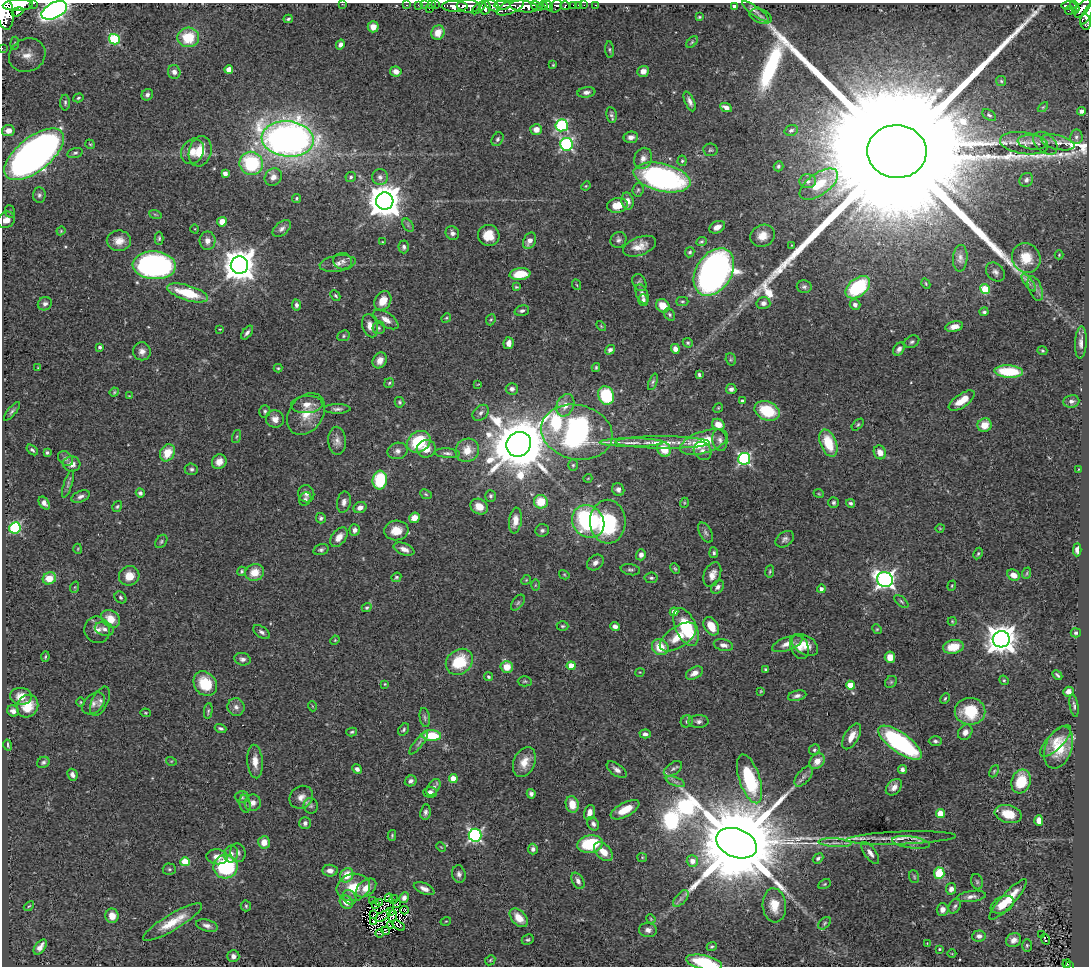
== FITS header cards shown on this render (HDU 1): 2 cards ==
NAXIS1  =                 1087
NAXIS2  =                  964

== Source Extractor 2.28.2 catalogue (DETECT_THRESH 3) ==
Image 1087 x 964 px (HDU 1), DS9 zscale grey, 1 PNG px = 1 image px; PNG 1091 x 968 px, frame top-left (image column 1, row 964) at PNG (2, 3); each listed source drawn as its Kron ellipse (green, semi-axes under 4 px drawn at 4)
Background 0.934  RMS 0.041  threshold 0.124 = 3 sigma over >= 5 px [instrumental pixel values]
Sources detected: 501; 4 with non-positive FLUX_AUTO (blend fragments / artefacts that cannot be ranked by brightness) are neither listed nor drawn; the other 497 listed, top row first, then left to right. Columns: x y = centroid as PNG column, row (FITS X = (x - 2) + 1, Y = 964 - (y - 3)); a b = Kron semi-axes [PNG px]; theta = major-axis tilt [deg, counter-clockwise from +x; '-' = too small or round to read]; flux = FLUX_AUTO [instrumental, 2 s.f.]
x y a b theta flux
34 3 3 2 - 78
342 4 2 2 - 17
18 5 15 5 3 5000
407 5 3 2 - 26
418 5 2 2 - 16
425 5 2 2 - 11
431 5 4 2 - 23
435 5 2 2 - 15
492 5 8 4 -35 890
503 5 8 4 -2 580
548 5 5 4 - 1000
574 5 3 3 - 68
579 5 3 2 - 25
584 5 2 2 - 17
596 5 3 3 - 24
1069 5 7 3 -1 250
455 6 13 5 -1 2000
468 6 11 6 -3 2200
524 6 14 6 -7 4000
537 6 6 3 -33 880
543 6 5 4 - 1100
556 6 7 5 49 380
565 6 4 3 - 260
734 6 3 3 - 5.4
510 7 15 6 23 1800
1075 7 6 3 -72 290
479 8 8 4 42 670
485 8 6 5 - 930
1083 8 11 5 52 690
429 9 3 2 - 94
54 10 14 7 27 770
1069 10 4 2 - 12
755 11 16 4 -36 11
5 12 18 8 -82 7500
17 12 6 3 22 420
1087 14 11 4 61 400
761 16 11 7 -22 9.9
699 17 3 3 - 3.2
288 19 4 3 - 4.2
1086 22 8 5 -84 270
373 27 5 5 - 22
438 33 7 6 - 33
188 37 11 10 - 97
114 39 5 5 - 250
692 42 7 4 45 4.3
15 43 7 4 84 3.9
340 45 5 4 - 11
2 48 2 2 - 13
610 50 8 3 -85 4.3
27 55 19 16 27 48
553 65 3 3 - 2.5
229 69 4 4 - 36
396 71 6 5 - 16
643 71 6 5 - 21
174 72 7 6 - 12
1001 81 5 5 - 4.1
586 92 9 5 7 12
147 95 6 5 - 10
78 98 5 4 - 4.1
690 101 10 4 -67 13
65 103 8 5 90 5.8
726 107 6 4 -26 19
1043 107 6 3 44 3.3
1082 111 4 4 - 12
611 115 8 5 -81 7
989 115 8 5 -32 5.7
562 125 6 6 - 360
536 129 6 5 - 22
791 130 7 5 19 7.4
8 131 6 5 - 18
631 137 7 5 7 13
1076 137 7 6 - 9.1
288 139 26 17 -5 2300
498 139 7 5 60 5.9
1032 142 15 7 -6 18
1058 142 17 7 -13 19
1024 143 24 11 -8 32
1045 143 14 9 -41 16
90 144 5 3 - 2.5
566 144 6 6 - 480
710 150 7 6 - 5.7
193 151 13 11 58 32
200 151 15 11 75 54
897 151 29 26 -4 450000
75 153 8 4 15 5.9
34 154 35 17 38 2000
643 158 11 8 69 19
682 161 5 4 - 4.3
251 163 12 11 - 220
778 166 5 5 - 5.5
225 173 4 4 - 14
273 177 9 8 - 18
351 177 5 5 - 5.5
380 177 8 8 - 11
662 177 29 14 -13 720
1026 180 7 6 - 9.1
808 181 8 7 - 11
819 184 22 11 35 76
586 186 5 4 - 3
638 190 6 5 - 5.3
39 195 8 6 88 7.1
297 198 4 4 - 4.5
385 201 8 8 - 6500
627 201 8 6 -77 19
617 205 10 7 11 43
10 212 6 5 - 4.8
155 214 6 4 -19 4.3
6 220 9 7 41 23
222 222 5 5 - 33
408 225 7 4 -58 5.6
717 227 8 5 26 17
195 229 5 3 - 2
282 229 10 6 40 11
61 231 4 4 - 2.9
452 233 7 6 - 10
489 235 11 10 - 47
763 236 12 10 25 35
159 238 7 4 89 5.2
618 240 8 7 - 9.3
119 241 12 10 -1 29
207 241 9 8 - 19
530 241 9 6 64 24
382 242 3 2 - 1.9
701 242 5 4 - 4
792 245 2 2 - 1.7
639 246 17 9 21 35
404 247 6 5 - 8.1
690 252 5 4 - 5.3
1059 255 4 4 - 2.6
960 258 13 7 85 14
1026 258 15 14 - 63
343 261 9 8 - 12
338 264 18 8 8 19
154 265 21 14 -3 780
239 265 9 8 - 5500
714 272 26 18 58 1300
995 272 11 8 -46 12
520 274 10 6 6 64
639 282 9 6 -61 7.1
1029 283 10 3 -53 7.6
926 284 5 3 - 2.7
577 285 5 3 - 2.6
516 287 3 3 - 3.3
804 287 7 6 - 7.3
858 287 14 9 38 210
1035 288 13 6 -69 14
985 289 5 5 - 110
188 293 21 7 -17 110
642 294 10 5 -68 11
335 296 5 4 - 4.1
643 300 6 5 - 8
383 301 10 8 57 42
682 301 6 4 0 4.2
763 303 7 6 - 12
45 304 7 6 - 8.9
296 305 6 4 -80 9.3
855 305 5 5 - 10
663 306 7 6 - 43
522 311 7 5 17 7.2
984 312 4 4 - 6.2
670 314 7 5 -53 5.6
446 318 5 4 - 3.6
386 320 14 7 -34 23
491 320 6 4 67 4
370 326 12 7 -73 22
601 326 6 3 -46 2.9
954 327 9 5 12 22
379 328 6 6 - 5.4
220 329 3 2 - 1.9
247 333 8 4 52 8.5
344 336 6 5 - 4.9
912 342 8 5 28 6.5
509 343 6 5 - 19
688 343 5 4 - 4.2
1081 343 16 5 87 16
100 347 4 4 - 5.4
675 349 5 4 - 19
899 349 7 5 56 11
610 350 5 4 - 8
142 351 9 9 - 16
1042 351 5 4 - 3.8
731 359 6 5 - 3.7
380 360 8 6 61 20
596 367 4 3 - 3.9
38 368 3 2 - 2.1
278 368 4 4 - 3.4
1009 372 14 6 -4 120
699 374 4 3 - 5.1
653 382 8 4 69 5.3
389 383 5 4 - 3.7
478 384 4 2 - 1.9
512 389 6 5 - 10
731 389 5 5 - 9.4
114 392 5 4 - 3.2
606 395 9 7 -66 140
129 396 4 3 - 2.2
742 401 4 4 - 9.3
962 401 15 6 34 38
1071 401 8 6 8 11
399 402 5 5 - 4.7
307 404 16 8 4 26
565 405 12 8 65 28
718 408 5 4 - 3
337 409 13 5 1 10
12 411 11 4 50 7.2
265 411 6 5 - 5.6
767 411 13 9 -22 120
481 413 9 6 43 11
306 414 23 17 54 61
275 419 9 8 - 19
718 424 6 5 - 33
858 425 7 4 45 4.4
984 425 7 6 - 40
577 432 36 27 -12 920
236 437 7 3 71 3.4
720 440 11 7 -77 13
337 441 14 9 -86 18
419 442 12 10 34 150
663 442 47 6 -1 51
704 442 25 11 17 130
631 443 32 4 0 26
828 443 14 8 -69 84
519 444 13 12 - 19000
426 449 9 8 - 28
664 449 8 6 -59 54
32 450 6 4 -39 5.8
467 450 12 11 - 46
398 451 10 8 13 14
703 451 9 8 - 13
880 452 7 6 - 23
47 453 3 3 - 4.6
167 453 9 7 60 51
447 453 13 4 -4 9.5
66 459 8 6 -44 9.2
744 459 6 6 - 470
219 462 8 7 - 24
72 464 8 7 - 20
573 465 5 5 - 4.4
191 469 6 5 - 6.8
1079 469 3 2 - 1.6
588 478 4 3 - 2
380 480 9 7 84 140
68 484 14 4 72 7.8
618 489 7 6 - 9.8
140 493 4 4 - 6.1
306 494 9 8 - 13
426 494 6 4 -23 4.2
819 494 5 3 - 2.8
81 496 9 5 23 10
490 496 6 5 - 5.9
305 499 7 5 58 6.9
344 502 11 7 79 15
541 502 7 6 - 58
833 502 5 5 - 6.1
44 503 7 5 -55 11
684 503 5 3 - 2.4
850 503 4 4 - 5.2
117 507 6 4 57 4
479 507 9 7 -29 31
360 508 6 5 - 18
321 518 5 5 - 6
414 518 5 5 - 30
515 520 13 6 83 25
588 521 17 15 -44 360
608 522 22 18 -89 230
15 528 6 5 - 320
940 528 4 3 - 2
355 530 5 5 - 12
396 530 12 10 7 40
542 530 7 6 - 7.2
705 533 11 6 -60 8.8
339 537 11 7 52 26
785 539 10 7 36 11
161 541 7 5 52 5.4
78 549 5 3 - 2.5
404 549 11 6 -22 20
321 550 8 5 17 7
1077 550 6 4 88 12
714 553 5 4 - 5.6
978 554 6 4 62 3.9
641 555 5 5 - 13
595 562 9 7 39 13
675 569 5 3 - 3.7
630 570 10 5 -10 6.7
242 571 5 4 - 4.6
770 571 6 4 82 3.8
254 572 9 8 - 42
1027 573 6 3 72 3.3
564 575 5 4 - 3.3
712 575 13 8 68 23
1013 575 6 5 - 21
129 576 10 9 - 36
396 577 5 4 - 4.7
49 578 7 5 28 55
651 578 6 5 - 5.3
885 579 8 7 - 1300
526 580 5 4 - 3.2
535 585 6 4 89 3.7
952 586 5 4 - 2.9
75 587 6 3 71 2.7
718 587 7 5 47 10
821 589 4 4 - 11
120 597 6 5 - 6.1
901 601 8 4 -42 5.3
518 603 9 5 52 6.7
367 607 5 4 - 4.6
674 612 4 4 - 26
111 619 10 8 -37 44
952 621 4 4 - 2.9
562 626 6 4 0 4.4
615 626 5 4 - 12
711 626 10 6 -59 43
686 627 20 10 -65 150
104 629 10 6 -16 11
877 629 5 4 - 3.3
97 630 13 13 - 22
262 632 9 5 -33 8.7
1076 633 5 4 - 4.3
678 637 21 10 34 58
1001 639 8 8 - 4500
335 640 5 4 - 2.7
787 644 16 6 20 23
723 645 10 6 -12 14
805 645 14 9 -32 37
799 646 13 8 -67 25
660 647 9 7 -40 60
953 647 10 7 11 60
45 657 5 3 - 3.4
890 657 5 5 - 32
242 659 8 6 -15 10
459 662 14 12 38 120
571 666 4 4 - 48
507 667 6 6 - 43
766 670 4 3 - 5.1
640 672 5 3 - 2.1
694 673 9 5 29 18
1057 675 6 2 -45 4.7
488 677 4 4 - 4.8
1004 680 5 4 - 3.4
525 681 7 5 1 4.9
891 682 6 5 - 5
205 684 13 11 -51 91
385 684 3 3 - 2.6
850 685 4 4 - 79
761 691 3 3 - 2.4
1068 692 5 5 - 13
21 696 11 8 -3 30
797 696 9 5 13 10
945 698 5 3 - 3.3
100 701 16 8 65 15
81 702 5 3 - 2.7
94 703 13 9 40 16
28 706 11 10 - 52
312 706 5 3 - 2.1
1074 706 11 3 -80 6.2
236 707 9 8 - 14
13 711 6 5 - 11
208 711 8 4 84 4.9
970 711 15 13 -1 110
145 713 5 4 - 3.3
425 718 9 5 -81 6.4
687 721 6 5 - 5.4
699 721 10 6 3 10
221 728 6 3 -20 5.8
404 730 7 4 53 5.6
352 732 5 4 - 4.1
965 732 8 6 53 16
645 734 5 4 - 9.3
431 735 9 5 -4 110
852 736 14 7 59 32
935 741 6 4 0 6.2
1056 741 21 8 45 29
418 743 14 4 52 7.4
900 743 26 10 -36 450
8 745 6 3 -73 4.1
1059 748 22 13 70 88
814 750 5 5 - 5.7
171 761 5 3 - 2.5
255 761 17 7 -85 30
817 761 9 6 48 28
43 762 6 5 - 6.3
524 762 15 10 67 38
357 769 5 4 - 12
673 769 10 6 35 8.4
902 769 4 4 - 8.5
617 770 11 6 -36 13
994 771 6 4 64 4
72 775 6 4 -62 11
803 777 12 6 51 12
453 779 4 4 - 50
750 779 25 10 -72 210
411 781 6 5 - 8.4
1021 781 12 9 72 85
675 782 10 3 -21 6.4
433 787 9 5 56 11
894 787 9 6 46 16
430 792 7 5 -1 11
531 794 5 4 - 8.6
242 797 7 6 - 6.4
301 797 12 10 41 21
253 803 8 8 - 16
245 804 9 5 -79 8.6
572 804 8 6 -76 39
311 806 8 7 - 7.9
625 810 16 7 28 53
425 812 8 5 83 7.9
589 813 7 5 73 17
940 813 4 4 - 82
1008 814 14 8 -16 55
1039 820 5 4 - 24
305 823 6 6 - 9.7
593 824 7 5 -60 9.9
392 835 5 4 - 3.6
475 835 6 6 - 620
901 838 55 6 2 44
264 842 6 6 - 33
911 842 19 6 -8 20
737 843 21 14 -21 91000
835 843 17 4 -3 13
590 844 13 8 9 150
441 847 5 3 - 2.3
533 849 5 5 - 9.6
603 852 11 7 -45 34
238 853 9 7 -74 10
870 853 13 5 -55 15
231 854 8 7 - 15
217 857 11 7 -6 23
642 857 5 4 - 3
818 858 6 4 40 6.5
692 861 6 5 - 27
185 862 5 4 - 100
226 867 12 11 - 310
169 869 6 5 - 5.1
330 871 7 6 - 17
939 873 6 5 - 110
459 874 9 6 -80 10
347 875 7 6 - 52
914 877 6 5 - 4.2
578 881 9 5 -60 12
977 882 8 5 -74 5.7
825 884 7 4 27 3.7
353 887 17 13 17 68
366 888 12 7 40 33
424 889 11 5 -23 15
951 889 6 5 - 14
971 896 15 5 7 14
349 897 8 6 -53 8.7
389 898 4 3 - 3
404 898 5 4 - 12
394 899 4 2 - 2.6
681 899 10 5 47 9.5
1008 899 26 7 47 67
373 900 2 2 - 3.2
346 902 7 6 - 29
380 902 2 2 - 2.2
376 904 3 2 - 1.7
396 904 3 2 - 2.7
774 905 17 11 -84 49
1002 905 12 7 26 45
29 906 6 3 43 3.2
246 906 5 5 - 4.6
955 906 8 5 60 6.7
942 909 6 6 - 17
405 910 4 2 - 2.5
390 912 4 2 - 2.6
374 915 2 2 - 2.9
112 916 7 6 - 24
383 916 9 2 27 0.7
393 916 6 2 83 1.5
519 918 11 7 -46 42
651 919 5 3 - 2.8
446 921 5 3 - 2.4
172 922 34 8 31 64
373 922 2 2 - 3.4
824 923 7 5 43 5.1
398 925 7 3 -32 0.85
207 926 11 6 -15 13
390 926 2 2 - 1.9
648 930 9 7 -2 15
386 931 4 2 - 1.9
379 933 4 2 - 1.9
1042 934 3 3 - 30
979 936 7 5 4 14
1045 939 5 3 - 42
528 940 6 5 - 5.1
1014 940 8 6 35 17
927 943 2 2 - 1.6
1027 945 6 5 - 4.1
712 946 5 4 - 4.3
40 947 8 5 53 18
939 949 3 2 - 2.9
952 954 4 3 - 2.1
233 956 6 6 - 12
490 960 6 4 46 3.8
704 962 18 7 -12 160
1067 964 4 2 - 5.4
1069 966 3 2 - 16
At the frame edge (FLAGS 8, measured only in part): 9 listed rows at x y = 34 3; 342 4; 18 5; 54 10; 5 12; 1087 14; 2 48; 704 962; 1069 966
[4 non-positive-flux detections neither listed nor drawn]